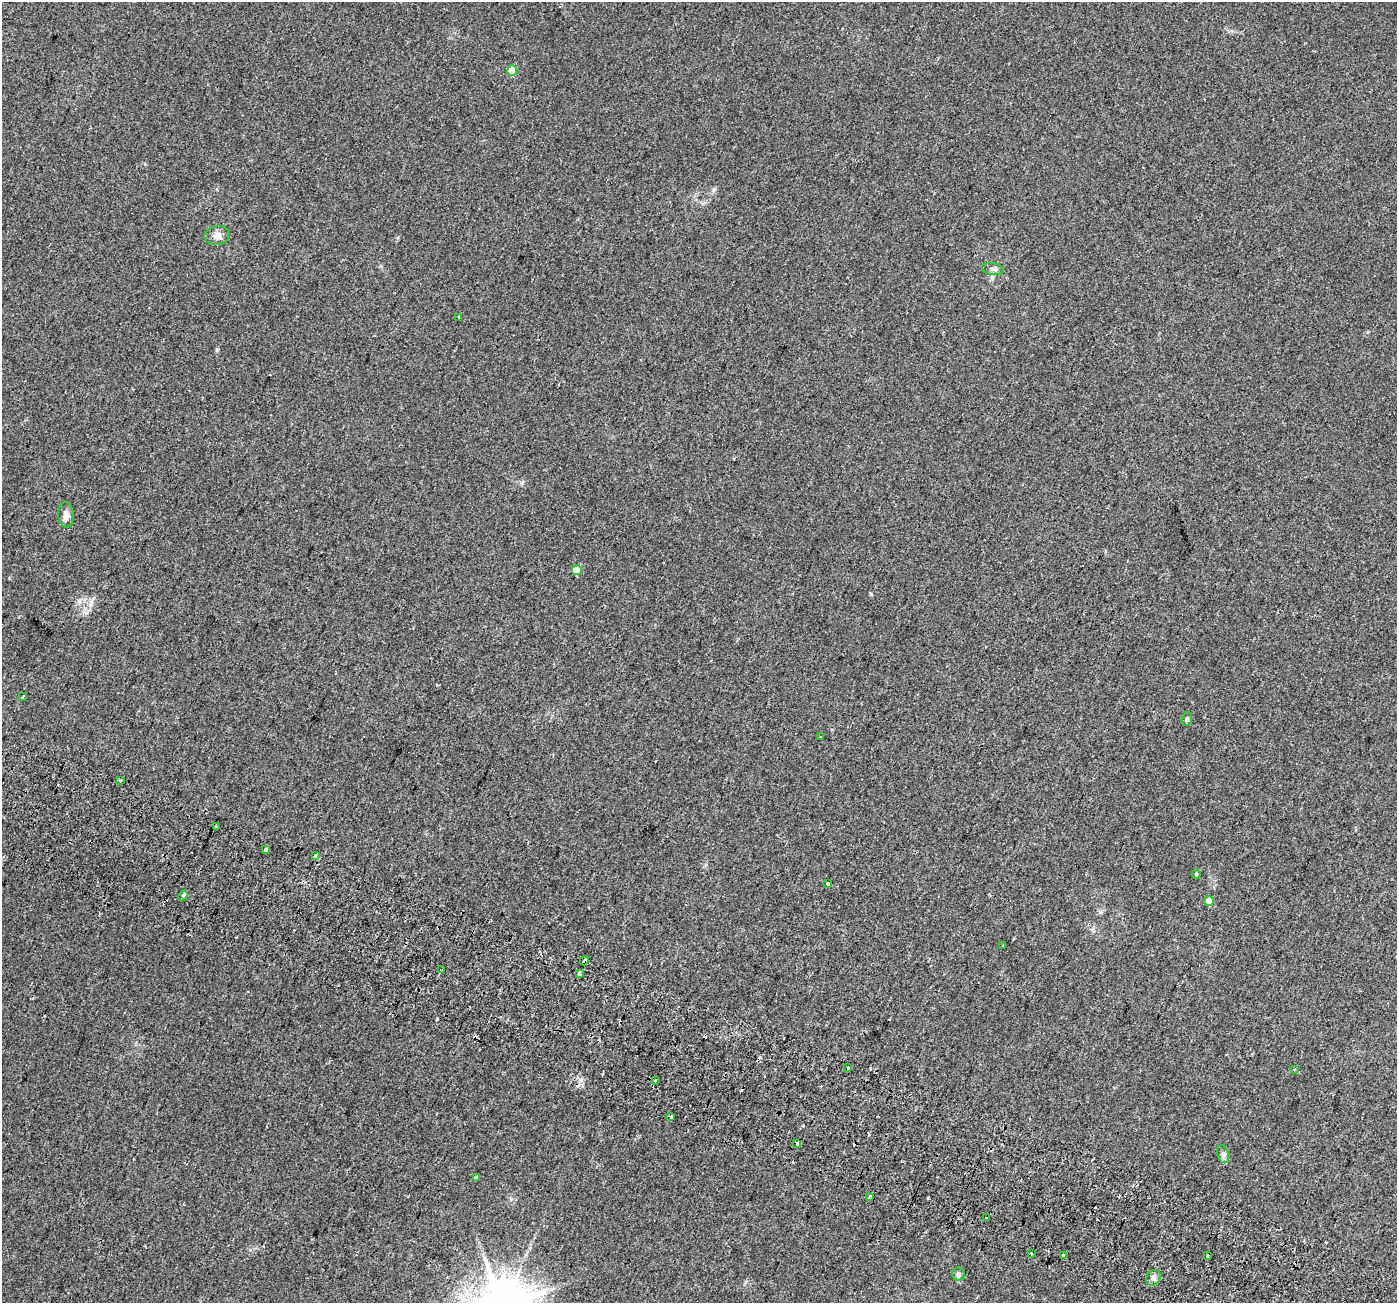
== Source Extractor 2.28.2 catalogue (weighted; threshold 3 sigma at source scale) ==
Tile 6 of 4 x 4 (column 2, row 2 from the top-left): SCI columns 1460-2854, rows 2947-4247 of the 5698 x 5829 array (HDU 1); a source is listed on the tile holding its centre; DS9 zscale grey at full resolution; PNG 1399 x 1305 px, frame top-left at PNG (2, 2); each listed source drawn as its Kron ellipse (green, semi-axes under 4 px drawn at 4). Shown black and unused: <1% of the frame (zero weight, under 2 of 3 exposures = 4% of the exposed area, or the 3 px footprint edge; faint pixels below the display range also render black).
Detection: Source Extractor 2.28.2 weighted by HDU 2 'WHT'; one run over the whole footprint, this tile lists its part. Background 0.0279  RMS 0.0051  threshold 0.0229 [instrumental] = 3 sigma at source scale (4.5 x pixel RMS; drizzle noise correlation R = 1.50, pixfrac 1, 0.0396/0.0396 arcsec/px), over >= 5 px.
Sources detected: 50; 15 cosmic-ray / hot-pixel residue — neither listed nor drawn; the other 35 listed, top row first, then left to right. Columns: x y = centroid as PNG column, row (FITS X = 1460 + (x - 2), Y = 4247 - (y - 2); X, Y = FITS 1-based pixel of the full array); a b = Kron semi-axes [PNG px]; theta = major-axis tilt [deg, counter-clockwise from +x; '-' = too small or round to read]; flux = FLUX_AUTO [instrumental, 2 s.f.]
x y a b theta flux
512 71 5 5 - 11
217 235 12 9 10 3.1
993 269 11 6 -9 1.6
459 317 3 3 - 2.2
66 515 12 7 -86 3.3
577 570 5 5 - 8.9
23 696 4 3 - 0.86
1187 719 7 5 73 1
820 737 3 3 - 2
121 780 3 3 - 1.4
216 826 3 3 - 2.5
266 849 4 3 - 5.1
315 856 3 3 - 3
1196 874 4 4 - 0.52
828 884 3 3 - 7.5
183 895 5 4 - 0.75
1209 901 5 4 - 6.5
1003 945 3 2 - 0.47
584 961 5 3 - 4.8
442 970 4 3 - 1.2
579 974 4 3 - 0.89
848 1067 3 3 - 0.96
1294 1069 3 3 - 0.53
655 1080 3 3 - 2.7
671 1117 3 3 - 2
797 1143 4 3 - 6.8
1223 1154 9 6 -72 1.3
476 1178 4 3 - 2.3
869 1196 3 3 - 1.1
986 1218 3 3 - 1.8
1031 1253 3 3 - 2
1063 1255 3 3 - 3.5
1208 1256 3 3 - 1.3
959 1274 7 6 - 1
1153 1278 8 6 52 1.7
Overlapping masked pixels (flux is a lower limit): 2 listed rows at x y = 584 961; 797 1143
Unlisted compact peaks at least as high as the median listed source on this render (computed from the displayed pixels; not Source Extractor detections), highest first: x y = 871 594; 217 350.